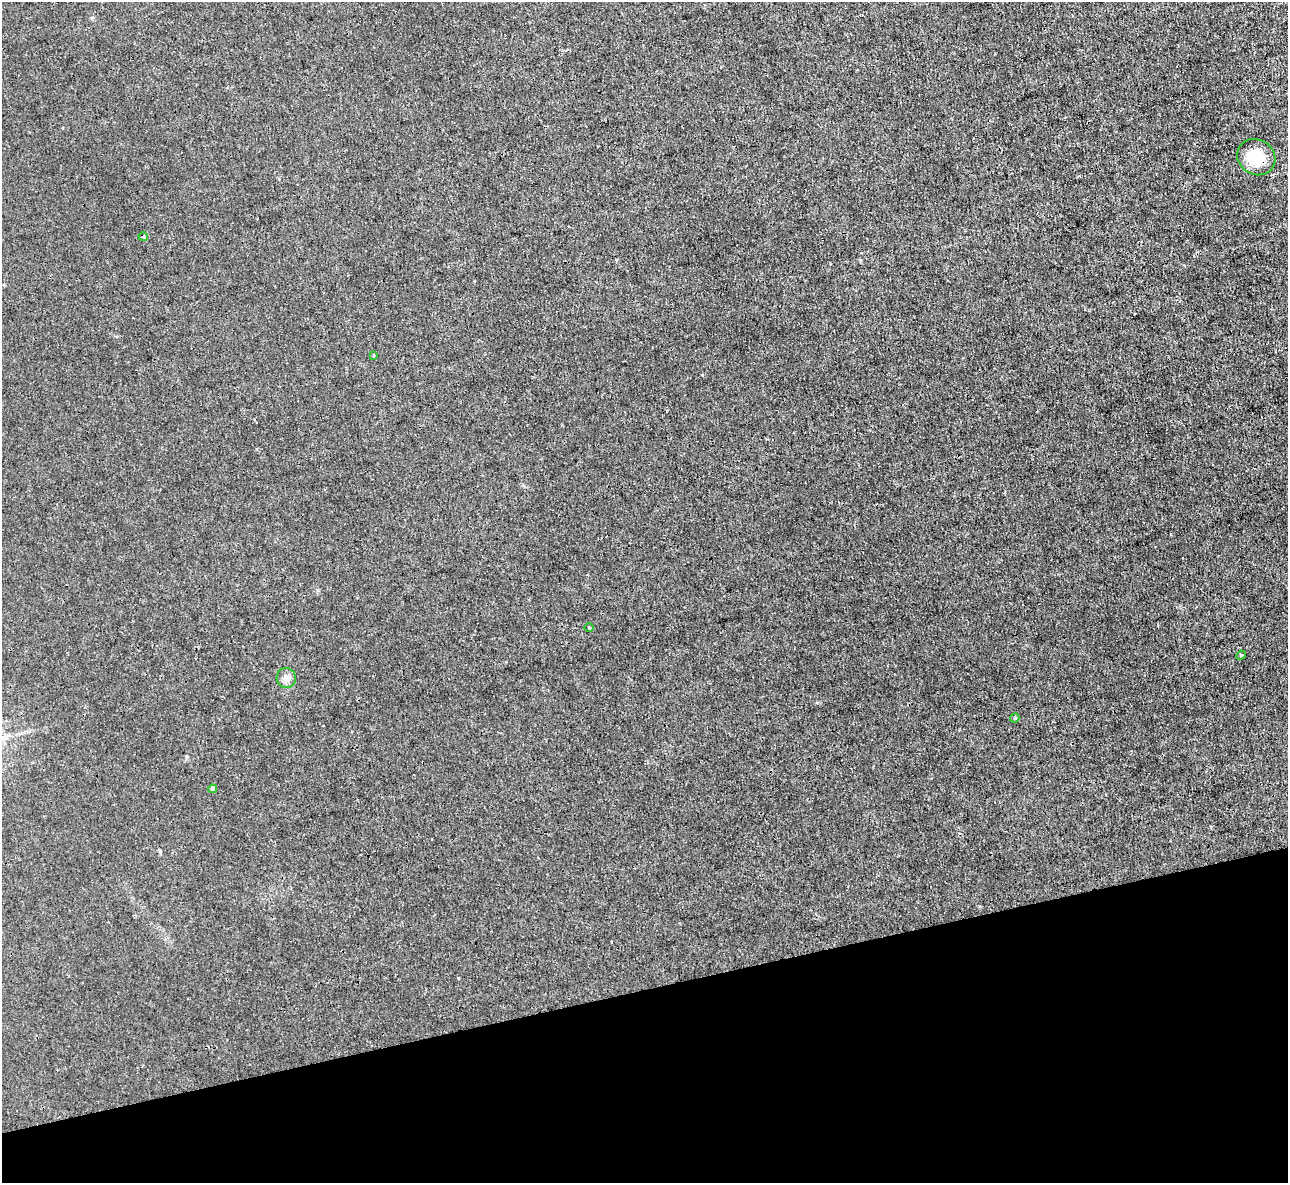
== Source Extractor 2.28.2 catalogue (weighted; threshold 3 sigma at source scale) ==
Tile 14 of 4 x 4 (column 2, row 4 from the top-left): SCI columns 1288-2573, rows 145-1325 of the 5146 x 5131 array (HDU 1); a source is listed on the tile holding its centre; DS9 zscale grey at full resolution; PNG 1290 x 1185 px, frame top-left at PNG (2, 2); each listed source drawn as its Kron ellipse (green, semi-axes under 4 px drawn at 4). Shown black and unused: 16% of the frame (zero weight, under 3 of 4 exposures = <1% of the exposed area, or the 3 px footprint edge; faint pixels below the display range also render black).
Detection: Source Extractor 2.28.2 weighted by HDU 2 'WHT'; one run over the whole footprint, this tile lists its part. Background 0.00342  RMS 0.0017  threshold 0.00747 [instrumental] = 3 sigma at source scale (4.5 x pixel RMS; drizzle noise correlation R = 1.50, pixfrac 1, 0.05/0.05 arcsec/px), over >= 5 px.
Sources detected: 8; all 8 listed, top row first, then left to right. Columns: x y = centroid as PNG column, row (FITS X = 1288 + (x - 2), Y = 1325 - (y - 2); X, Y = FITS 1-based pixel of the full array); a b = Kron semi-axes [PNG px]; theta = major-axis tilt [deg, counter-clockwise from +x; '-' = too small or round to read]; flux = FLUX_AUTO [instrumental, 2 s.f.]
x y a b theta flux
1256 157 20 17 -32 5.3
143 237 5 4 - 0.5
373 356 3 3 - 0.18
589 628 4 3 - 0.14
1241 655 5 4 - 0.16
286 678 10 9 - 1.1
1015 718 5 4 - 0.22
213 789 4 4 - 0.79
Overlapping masked pixels (flux is a lower limit): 2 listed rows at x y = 1256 157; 143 237